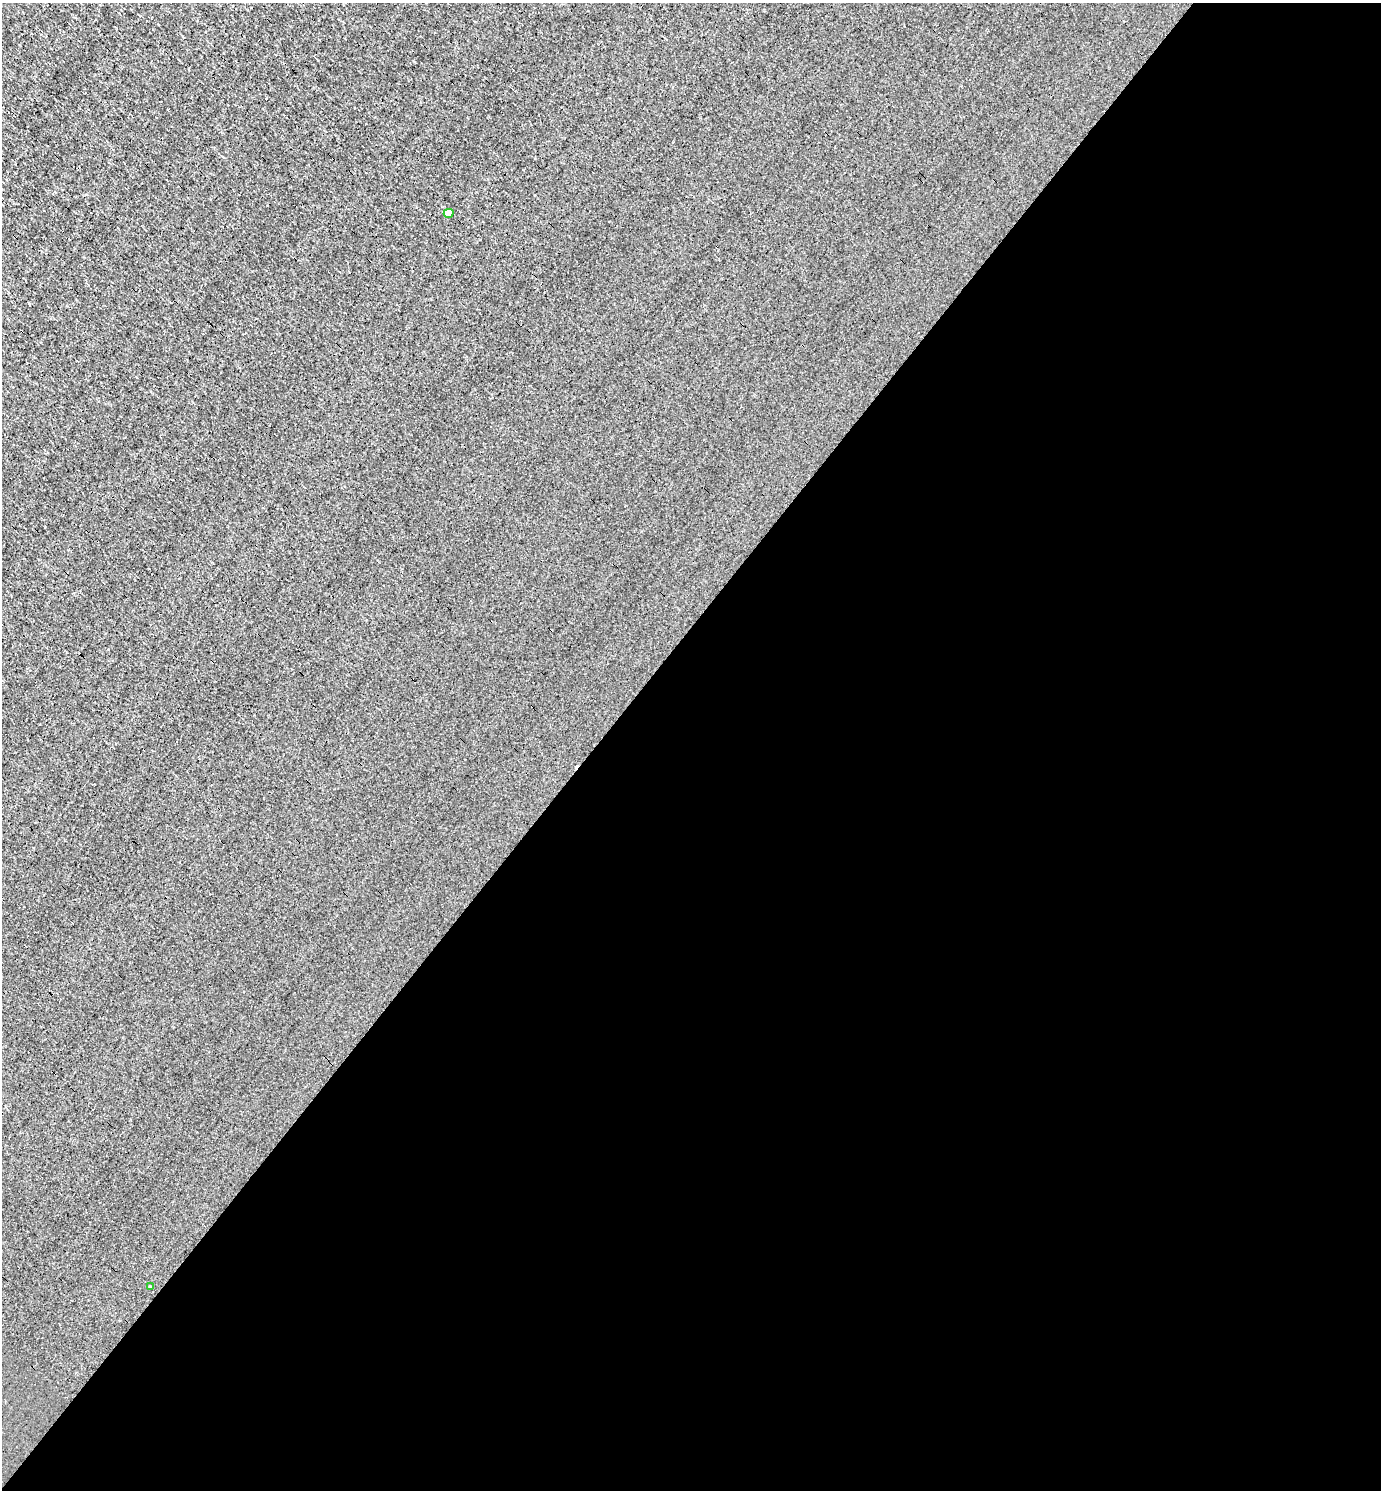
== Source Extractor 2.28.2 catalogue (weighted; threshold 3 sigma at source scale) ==
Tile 12 of 4 x 4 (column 4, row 3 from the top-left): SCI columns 4430-5808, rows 1489-2976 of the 5958 x 5952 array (HDU 1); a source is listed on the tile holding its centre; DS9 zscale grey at full resolution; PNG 1383 x 1492 px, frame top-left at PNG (2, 3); each listed source drawn as its Kron ellipse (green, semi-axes under 4 px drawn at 4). Shown black and unused: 57% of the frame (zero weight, under 3 of 4 exposures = <1% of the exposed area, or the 3 px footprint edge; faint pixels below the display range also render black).
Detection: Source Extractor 2.28.2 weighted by HDU 2 'WHT'; one run over the whole footprint, this tile lists its part. Background 8.66e-04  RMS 0.049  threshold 0.221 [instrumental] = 3 sigma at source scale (4.5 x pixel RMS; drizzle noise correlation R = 1.50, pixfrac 1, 0.05/0.05 arcsec/px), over >= 5 px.
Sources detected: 3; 1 cosmic-ray / hot-pixel residue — neither listed nor drawn; the other 2 listed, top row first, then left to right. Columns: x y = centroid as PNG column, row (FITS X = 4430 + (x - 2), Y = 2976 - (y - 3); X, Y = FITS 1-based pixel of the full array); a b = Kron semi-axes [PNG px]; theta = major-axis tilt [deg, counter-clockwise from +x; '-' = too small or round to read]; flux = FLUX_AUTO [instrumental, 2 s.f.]
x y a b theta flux
449 213 5 4 - 81
150 1287 4 3 - 20